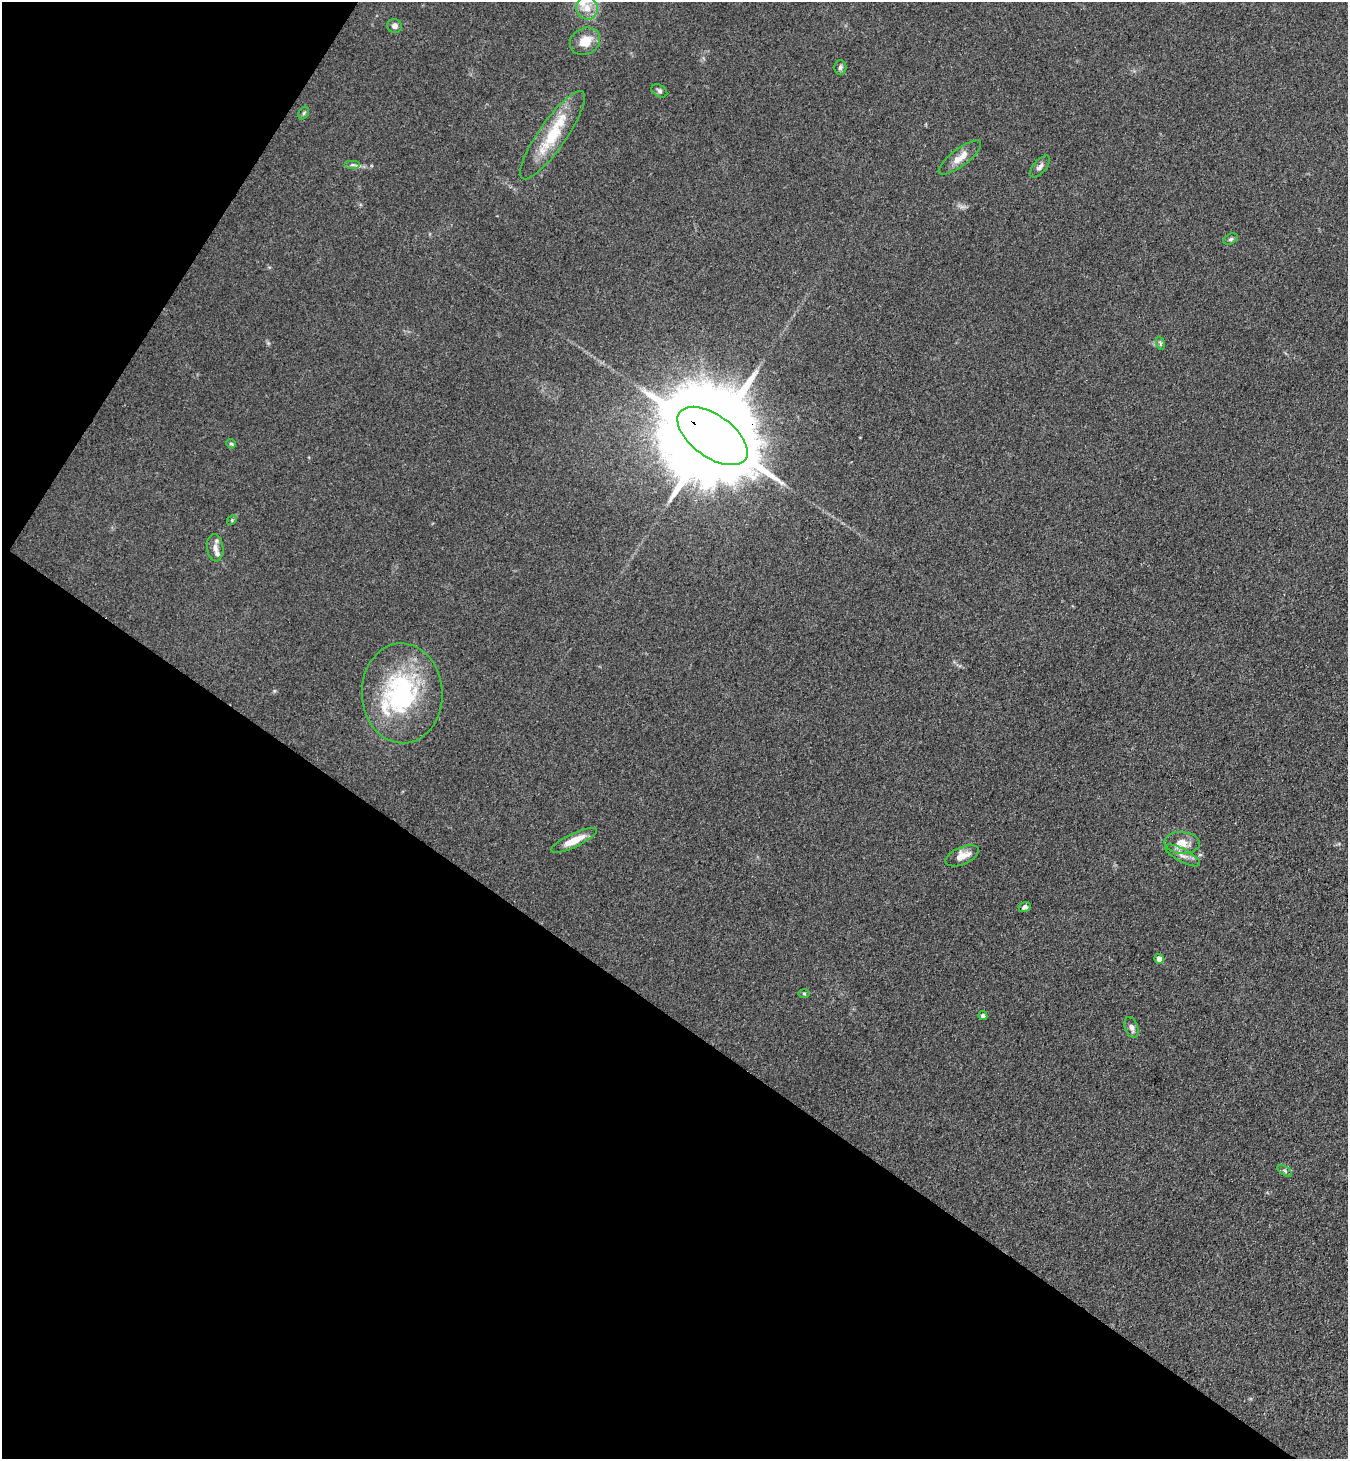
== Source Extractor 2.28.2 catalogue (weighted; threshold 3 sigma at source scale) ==
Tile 9 of 4 x 4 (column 1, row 3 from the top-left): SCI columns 201-1546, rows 1493-2949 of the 5924 x 5902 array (HDU 1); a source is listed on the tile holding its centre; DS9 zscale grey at full resolution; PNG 1350 x 1461 px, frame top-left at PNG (2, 2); each listed source drawn as its Kron ellipse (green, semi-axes under 4 px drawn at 4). Shown black and unused: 35% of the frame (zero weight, under 3 of 4 exposures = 5% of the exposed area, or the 3 px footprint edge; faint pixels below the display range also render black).
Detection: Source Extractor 2.28.2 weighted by HDU 2 'WHT'; one run over the whole footprint, this tile lists its part. Background 0.18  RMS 0.0084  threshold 0.038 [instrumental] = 3 sigma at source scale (4.5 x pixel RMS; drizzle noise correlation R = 1.50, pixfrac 1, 0.05/0.05 arcsec/px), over >= 5 px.
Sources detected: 30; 1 inside a brighter object's white glare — neither listed nor drawn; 2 inside a brighter listed object's ellipse — not listed separately; the other 27 listed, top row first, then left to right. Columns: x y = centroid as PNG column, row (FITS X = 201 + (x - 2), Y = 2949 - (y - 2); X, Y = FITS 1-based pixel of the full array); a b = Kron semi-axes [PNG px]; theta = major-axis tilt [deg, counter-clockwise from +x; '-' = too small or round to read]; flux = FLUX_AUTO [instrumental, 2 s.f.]
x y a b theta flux
587 8 12 10 -70 9.4
395 26 7 7 - 3.1
585 41 16 13 29 14
840 67 7 6 - 2.3
659 91 8 5 -31 2
304 113 7 4 60 1.4
552 135 53 14 55 40
960 158 26 8 37 10
352 165 8 4 0 1.9
1040 166 13 6 49 3.8
1230 239 8 5 27 1.6
1160 343 7 4 -72 1.4
712 436 40 21 -36 24000
231 444 5 4 - 1
232 520 5 4 - 1
215 548 14 8 -83 5.3
402 693 50 40 -88 110
574 840 25 7 25 13
1182 843 18 11 -3 11
1182 855 20 6 -28 6.1
962 856 18 8 23 9.6
1025 907 6 5 - 2.7
1159 959 5 5 - 5.5
804 993 6 4 -1 0.98
983 1016 4 4 - 3.2
1132 1028 11 6 -70 3.8
1285 1171 8 4 -36 1.5
Overlapping masked pixels (flux is a lower limit): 1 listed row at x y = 712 436